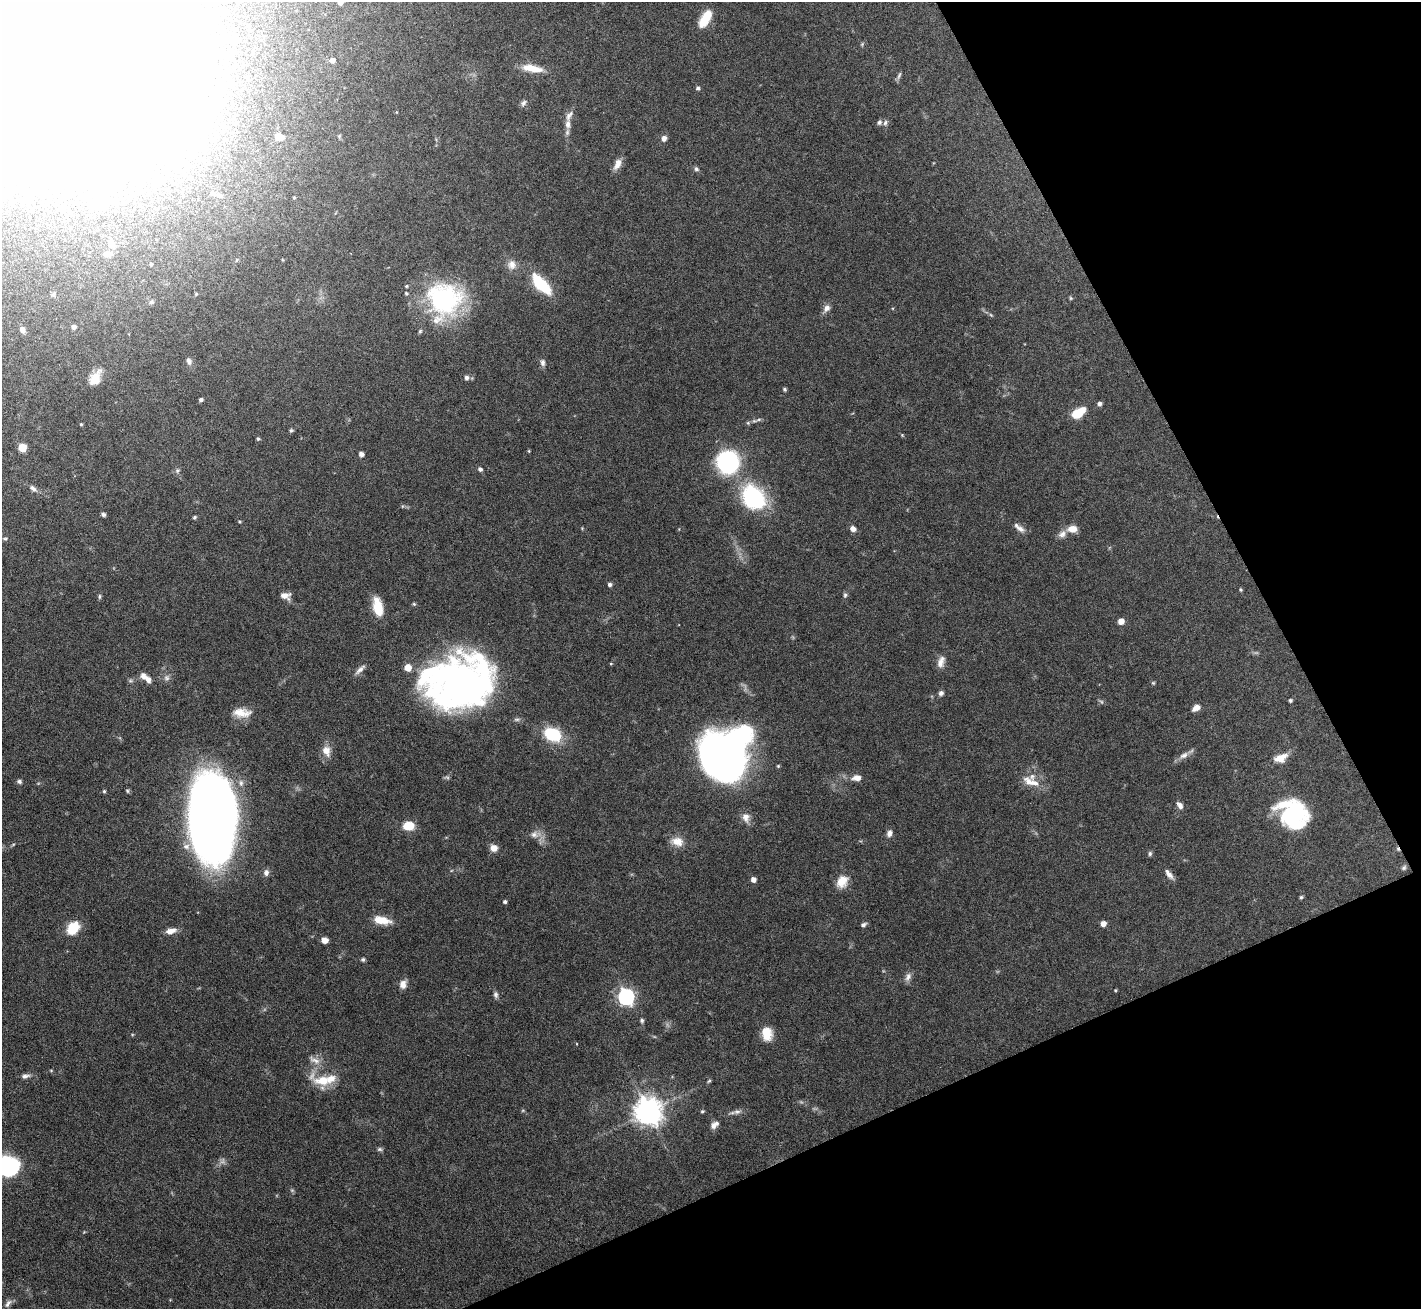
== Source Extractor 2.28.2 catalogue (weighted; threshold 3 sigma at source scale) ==
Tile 12 of 4 x 4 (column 4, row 3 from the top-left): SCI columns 4258-5676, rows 1459-2765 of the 5676 x 5665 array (HDU 1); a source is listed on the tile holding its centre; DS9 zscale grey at full resolution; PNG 1423 x 1311 px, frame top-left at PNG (2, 2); no overlay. Shown black and unused: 23% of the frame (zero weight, under 5 of 10 exposures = <1% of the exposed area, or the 3 px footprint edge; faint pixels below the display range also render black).
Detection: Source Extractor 2.28.2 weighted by HDU 2 'WHT'; one run over the whole footprint, this tile lists its part. Background 0.0674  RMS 0.0024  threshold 0.00968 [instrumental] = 3 sigma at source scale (4.09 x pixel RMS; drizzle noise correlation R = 1.36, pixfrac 0.8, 0.05/0.05 arcsec/px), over >= 5 px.
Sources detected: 160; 2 too faint to see at this stretch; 12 inside a brighter object's white glare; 1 cosmic-ray / hot-pixel residue — not listed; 12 inside a brighter listed object's ellipse — not listed separately; the other 133 listed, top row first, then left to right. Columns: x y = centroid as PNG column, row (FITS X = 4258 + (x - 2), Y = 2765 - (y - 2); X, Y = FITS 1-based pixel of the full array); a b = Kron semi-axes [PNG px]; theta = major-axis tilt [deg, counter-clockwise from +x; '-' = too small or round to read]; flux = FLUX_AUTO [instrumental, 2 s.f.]
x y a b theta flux
340 2 4 4 - 0.92
705 19 17 8 59 6.2
862 44 6 4 46 0.29
332 60 5 4 - 0.99
532 68 25 8 -10 3.6
899 75 11 4 69 0.49
698 88 5 4 - 0.51
523 103 9 6 50 0.64
879 122 7 5 60 0.54
885 123 9 5 77 0.55
568 124 12 7 90 1.5
279 137 8 6 -8 1.3
664 138 6 6 - 1.1
195 144 17 11 37 4
617 164 15 7 64 1.8
696 169 6 5 - 0.51
55 189 5 4 - 0.38
213 193 11 6 -30 0.97
294 198 3 3 - 0.21
111 243 11 8 -74 1.6
108 254 11 8 5 0.98
283 260 5 3 - 0.18
151 264 3 3 - 0.22
512 265 12 11 - 1.7
541 284 24 10 -47 11
406 286 4 4 - 0.25
1071 298 5 5 - 0.25
444 299 40 39 - 29
151 302 7 5 17 0.43
826 308 9 7 47 1.1
73 327 4 4 - 0.82
22 330 6 5 - 1.2
189 361 10 7 -68 0.82
543 363 10 7 -84 0.74
95 378 19 12 59 3.2
466 378 6 6 - 0.72
784 389 4 4 - 0.41
201 400 4 3 - 0.58
1100 404 5 4 - 0.66
1078 413 14 7 33 6.1
759 420 8 4 19 0.46
748 423 5 5 - 0.34
81 424 4 4 - 0.26
291 430 6 5 - 0.32
902 435 5 4 - 0.22
258 439 5 4 - 0.34
22 448 5 5 - 4.7
529 451 4 3 - 0.21
361 454 4 4 - 1.1
728 462 14 13 - 41
480 469 5 4 - 0.67
33 488 10 6 -40 0.84
753 497 31 24 -52 19
103 514 5 4 - 0.52
195 517 5 4 - 0.34
240 522 4 4 - 0.25
853 529 7 6 - 1
1020 529 12 7 -35 1.1
1072 529 10 7 0 2.4
1062 534 12 9 27 1.2
5 538 6 3 0 0.27
610 584 4 4 - 0.56
1241 590 4 4 - 0.29
845 595 7 5 89 0.45
285 596 12 8 -12 1.5
99 597 7 4 85 0.38
414 604 5 4 - 0.28
378 608 18 8 -78 6
1121 621 5 5 - 2.1
940 663 13 10 81 1.6
611 664 4 3 - 0.17
360 669 15 5 43 1
167 678 8 8 - 0.82
148 679 11 6 -55 1.3
459 682 60 44 10 120
1153 683 5 4 - 0.26
941 693 7 6 - 0.63
1290 700 4 3 - 0.41
1196 708 9 6 31 1.5
242 713 23 11 -2 3.1
553 734 14 10 -27 13
326 751 13 10 -73 2.1
1184 755 14 8 27 1.4
1281 758 16 9 22 2.7
725 759 41 33 -51 130
857 778 11 7 7 1.7
19 781 5 5 - 0.58
1030 782 26 11 -21 3.2
104 791 4 4 - 0.32
127 791 6 5 - 0.31
1180 805 10 6 -57 1
211 816 63 35 -89 310
746 817 13 10 -76 1.6
1294 817 30 16 14 13
409 826 13 9 -3 3.5
889 833 8 6 72 0.99
535 834 16 9 5 1.6
677 841 17 11 -15 2.5
494 848 8 7 - 1.7
1150 854 6 5 - 0.43
1404 868 7 5 50 0.39
266 873 8 7 - 0.94
1169 874 15 6 -51 1.2
753 880 5 5 - 1.2
842 881 14 11 52 3.2
1301 897 5 4 - 0.3
505 902 4 4 - 0.52
383 919 20 10 -23 2.9
863 924 6 4 21 0.6
1103 924 5 5 - 1.4
73 928 14 10 53 5.8
171 931 13 6 17 1.7
324 940 6 5 - 1.7
363 960 5 5 - 0.38
908 977 13 7 63 1
403 984 10 8 83 1.5
1115 990 4 3 - 0.2
496 995 9 6 -79 0.61
626 997 7 6 - 69
642 1020 5 5 - 0.43
767 1033 15 11 -80 4
315 1060 19 8 -26 1.7
51 1070 5 3 - 0.2
25 1076 11 6 7 0.84
323 1081 21 12 0 5.8
709 1081 6 4 44 0.29
648 1111 9 8 - 290
702 1111 4 4 - 0.32
737 1112 13 5 7 0.91
713 1126 9 8 - 0.98
380 1149 7 5 12 0.45
7 1166 18 16 -36 27
8 1303 13 6 54 0.79
Isophote crosses this tile's border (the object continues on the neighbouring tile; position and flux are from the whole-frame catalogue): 2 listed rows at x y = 340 2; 7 1166